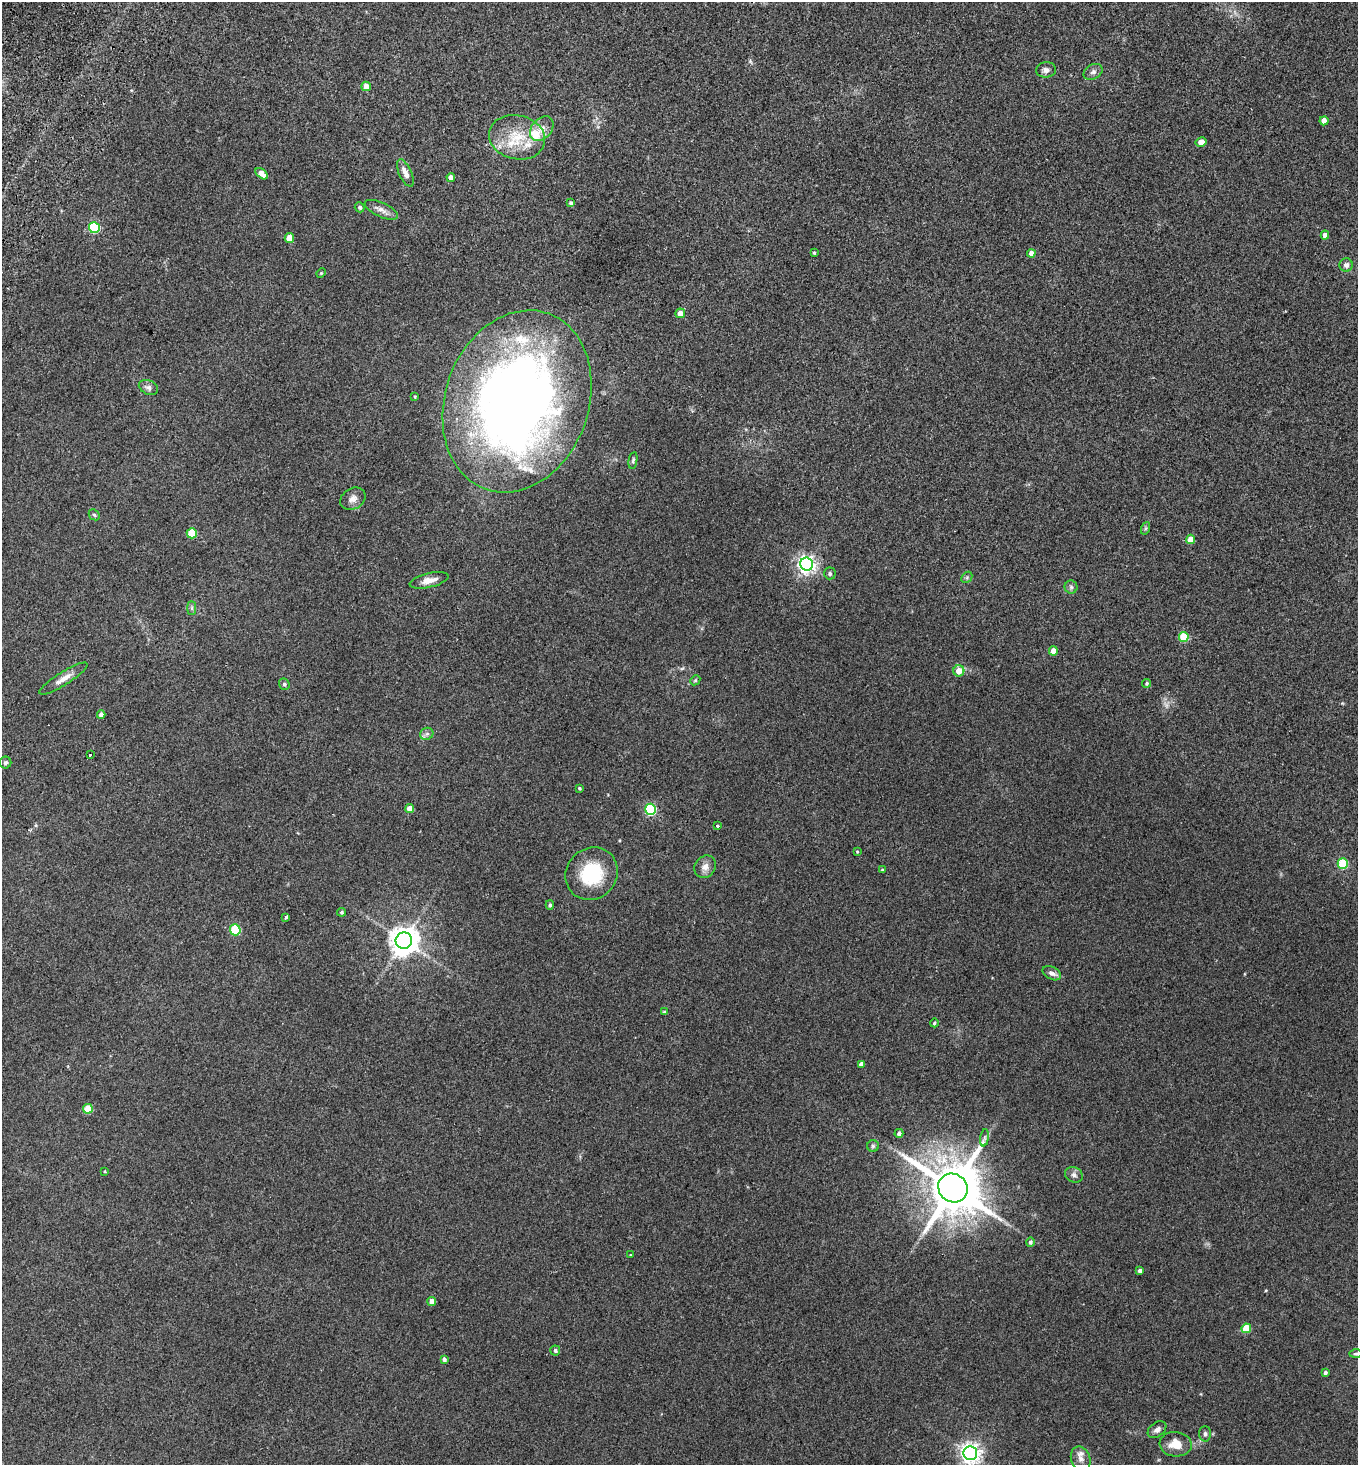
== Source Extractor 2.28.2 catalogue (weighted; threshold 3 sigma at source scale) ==
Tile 11 of 4 x 4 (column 3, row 3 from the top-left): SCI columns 2912-4267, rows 1499-2961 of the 5962 x 5923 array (HDU 1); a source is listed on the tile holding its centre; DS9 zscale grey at full resolution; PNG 1360 x 1467 px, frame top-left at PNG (2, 2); each listed source drawn as its Kron ellipse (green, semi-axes under 4 px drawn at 4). Shown black and unused: <1% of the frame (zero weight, under 2 of 3 exposures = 3% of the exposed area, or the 3 px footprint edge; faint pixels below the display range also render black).
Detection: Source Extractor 2.28.2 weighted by HDU 2 'WHT'; one run over the whole footprint, this tile lists its part. Background 0.0747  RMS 0.0096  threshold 0.0432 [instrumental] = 3 sigma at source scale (4.5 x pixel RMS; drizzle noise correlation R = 1.50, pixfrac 1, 0.05/0.05 arcsec/px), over >= 5 px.
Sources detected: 93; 1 too faint to see at this stretch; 1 inside a brighter object's white glare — neither listed nor drawn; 5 inside a brighter listed object's ellipse — not listed separately; the other 86 listed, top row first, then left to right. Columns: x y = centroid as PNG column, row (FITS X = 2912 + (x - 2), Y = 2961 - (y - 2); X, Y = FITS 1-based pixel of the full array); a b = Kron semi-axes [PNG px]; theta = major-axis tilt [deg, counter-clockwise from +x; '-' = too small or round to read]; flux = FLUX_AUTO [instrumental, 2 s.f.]
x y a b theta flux
1046 70 10 7 7 4.4
1093 72 10 7 27 3.2
366 86 5 4 - 11
1324 121 4 4 - 8.5
542 129 14 10 48 7
517 137 28 22 -13 33
1201 142 6 4 12 6.8
405 173 15 6 -65 5.9
262 174 7 4 -38 7.7
451 178 4 4 - 6.4
571 203 4 3 - 2
360 207 5 5 - 2.1
381 210 18 7 -25 5.7
94 228 5 5 - 71
1325 235 4 4 - 5.4
289 238 5 4 - 12
814 253 3 3 - 0.95
1031 253 4 4 - 5.8
1346 265 7 6 - 4
321 273 5 4 - 1
680 313 5 4 - 8.7
148 387 10 7 -23 3.5
415 397 3 2 - 0.86
517 401 93 71 70 840
633 460 8 4 79 1.8
353 499 13 10 31 5.8
94 515 6 5 - 1.3
1146 528 6 4 71 1.4
192 533 5 5 - 37
1191 539 4 4 - 14
807 564 6 6 - 390
830 573 6 5 - 2.5
967 577 6 4 47 1.5
429 580 20 7 13 8.2
1071 587 6 6 - 2.1
192 608 7 4 -90 2
1184 637 5 5 - 33
1053 651 4 4 - 7.4
959 671 5 5 - 11
63 679 28 6 32 8.1
695 680 5 4 - 1.3
1147 683 4 4 - 1.5
284 684 6 5 - 1.6
101 715 4 4 - 5.2
427 734 7 6 - 2.4
90 755 3 3 - 2.7
5 763 6 6 - 1.9
579 788 3 3 - 1.3
410 808 4 4 - 8.4
650 809 5 5 - 100
718 826 3 3 - 3.6
857 852 4 3 - 0.89
1343 863 5 5 - 48
705 867 12 10 51 6.1
882 870 4 3 - 0.9
592 874 27 25 47 48
550 905 5 4 - 1.8
342 912 4 4 - 1.5
286 917 4 3 - 1.6
235 930 5 5 - 56
404 941 8 8 - 1200
1052 973 10 6 -29 3.9
664 1012 4 3 - 1.3
934 1023 4 3 - 0.94
861 1064 4 4 - 3.3
88 1109 5 5 - 24
899 1133 4 4 - 2.8
985 1138 9 4 82 2.2
873 1146 6 6 - 1.7
105 1171 3 3 - 0.83
1074 1175 9 7 -27 3.2
953 1188 15 14 - 5700
1030 1242 4 4 - 2.4
630 1255 3 2 - 0.67
1140 1271 4 3 - 2.8
432 1301 4 4 - 6
1246 1328 5 4 - 25
555 1350 5 5 - 2
1356 1354 7 3 1 1.3
444 1359 4 3 - 2.3
1325 1372 3 3 - 2
1157 1430 10 7 37 3.6
1205 1434 7 6 - 2.3
1176 1444 16 12 -4 14
970 1453 7 7 - 530
1081 1459 12 9 -70 7.1
Isophote crosses this tile's border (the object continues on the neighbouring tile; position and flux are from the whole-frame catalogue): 2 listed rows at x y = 1356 1354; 970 1453